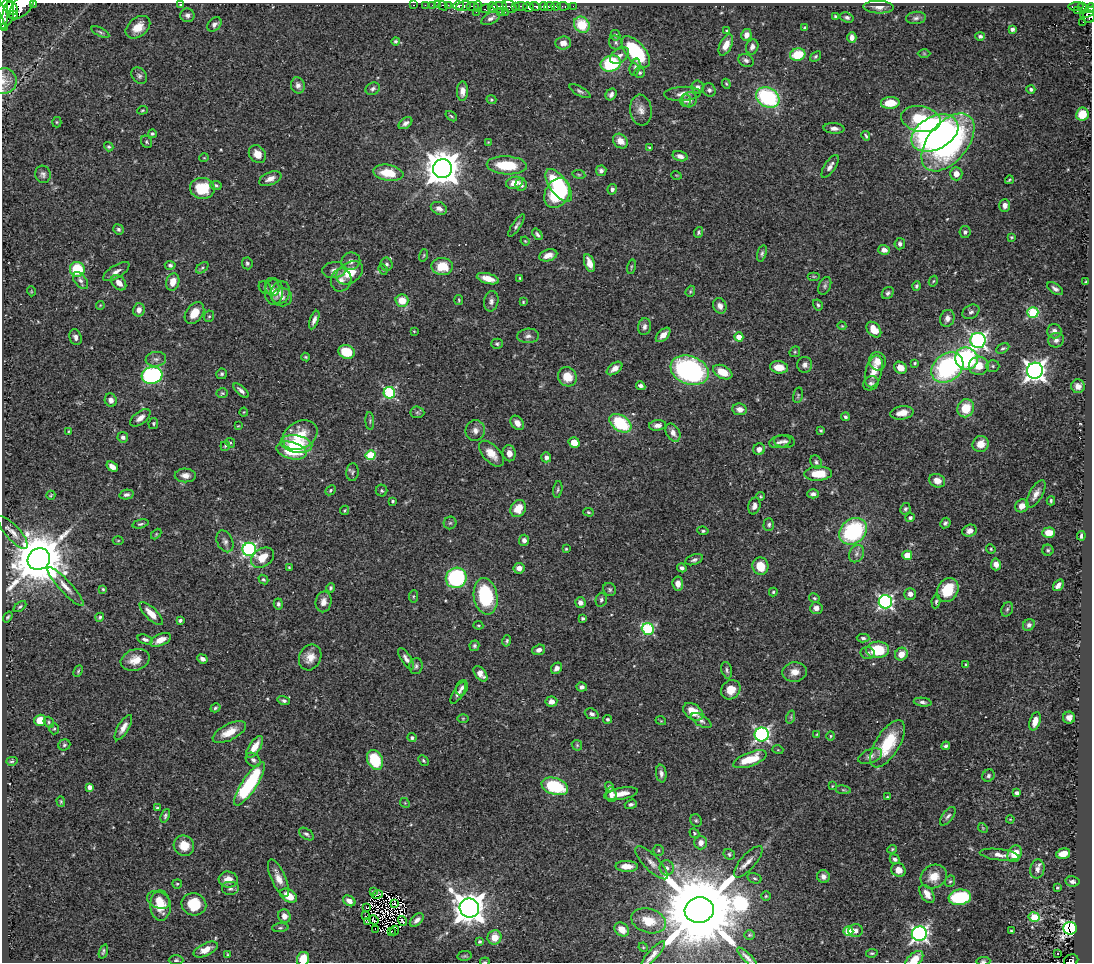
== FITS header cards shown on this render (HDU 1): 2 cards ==
NAXIS1  =                 1090
NAXIS2  =                  960

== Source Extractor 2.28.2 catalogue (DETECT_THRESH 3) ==
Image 1090 x 960 px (HDU 1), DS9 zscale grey, 1 PNG px = 1 image px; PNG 1094 x 964 px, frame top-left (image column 1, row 960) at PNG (2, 3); each listed source drawn as its Kron ellipse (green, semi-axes under 4 px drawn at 4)
Background 0.539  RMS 0.019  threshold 0.0577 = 3 sigma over >= 5 px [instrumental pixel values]
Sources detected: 515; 6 with non-positive FLUX_AUTO (blend fragments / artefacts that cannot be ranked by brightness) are neither listed nor drawn; of the other 509, the 500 brightest by FLUX_AUTO listed and drawn (9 fainter detections omitted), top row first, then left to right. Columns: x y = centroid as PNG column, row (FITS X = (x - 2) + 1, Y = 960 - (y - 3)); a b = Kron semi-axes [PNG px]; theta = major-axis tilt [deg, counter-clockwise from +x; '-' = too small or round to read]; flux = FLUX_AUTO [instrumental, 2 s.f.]
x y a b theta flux
34 4 3 2 - 98
181 5 4 3 - 2.2
414 5 3 2 - 16
425 5 2 2 - 8.5
432 5 2 2 - 7.9
438 5 2 2 - 8.1
448 5 2 2 - 9
22 6 16 8 45 1600
443 6 5 3 - 20
458 6 5 3 - 230
463 6 8 4 14 550
499 6 7 3 1 180
510 6 7 5 -33 280
516 6 3 3 - 71
521 6 7 3 -6 85
535 6 5 3 - 190
543 6 4 3 - 200
549 6 5 3 - 190
556 6 5 3 - 220
563 6 6 3 -10 50
573 6 2 2 - 5.5
1076 6 7 3 3 110
10 7 9 6 -49 1300
472 7 6 4 2 300
478 7 5 2 - 34
528 7 5 4 - 550
879 7 15 6 -2 7.8
1083 7 4 4 - 74
493 8 5 4 - 130
1090 8 5 4 - 210
486 9 5 3 - 89
3 10 19 4 89 2100
1077 11 2 2 - 6
476 12 3 2 - 6.7
500 12 2 2 - 10
505 12 2 2 - 54
1088 12 9 3 31 150
8 14 12 5 81 1300
13 15 4 3 - 200
187 15 7 6 - 4.2
835 16 3 3 - 1.7
847 17 7 5 -19 3.2
1089 17 6 6 - 240
491 18 10 5 29 4.8
916 18 10 6 6 4.4
1083 22 2 2 - 5.6
214 24 8 6 46 4.5
582 25 8 7 - 40
3 27 3 3 - 44
138 27 14 9 38 17
805 28 4 4 - 1.8
1012 29 4 3 - 4.7
727 31 4 3 - 1.6
100 32 10 3 -27 2.5
615 35 5 5 - 2.6
746 35 6 5 - 8.4
980 36 5 4 - 2.6
852 37 5 4 - 6.5
395 41 4 4 - 2.4
563 43 8 6 3 8.5
616 43 7 6 - 3.1
726 45 11 6 64 12
752 47 8 6 71 5.5
636 52 19 9 -49 110
924 53 6 4 -1 1.7
619 55 10 7 40 6.9
798 55 8 6 15 40
815 56 6 4 39 2
746 60 8 6 -24 3.8
611 63 10 8 16 83
635 67 8 5 75 3.3
640 73 5 5 - 2.4
139 76 9 7 -50 3.5
4 81 13 13 - 12
726 84 5 4 - 1.4
298 85 8 7 - 5.6
698 87 6 6 - 5
373 89 7 6 - 3.6
1031 89 4 4 - 3.4
709 90 7 6 - 3.6
462 91 9 5 89 8.3
580 91 12 4 -28 3.4
611 94 6 5 - 4.8
682 94 18 7 3 9.7
768 97 12 9 -31 140
491 100 5 4 - 1.8
686 100 6 5 - 3.3
689 100 8 7 - 6.9
890 103 9 6 3 24
142 110 5 4 - 1.4
641 110 15 11 -83 11
1082 114 6 6 - 29
451 116 6 3 -36 1.7
921 119 20 12 -12 58
57 122 5 5 - 1.5
405 123 7 5 36 5.5
834 128 10 5 -4 5.9
935 133 25 16 28 620
152 134 4 4 - 2.2
866 136 5 3 - 2
620 141 8 6 -44 12
146 142 6 5 - 2.3
488 142 4 4 - 0.98
948 142 34 20 50 260
109 147 5 4 - 2.2
649 147 4 3 - 1.4
257 154 10 7 -50 13
680 156 8 5 -16 6.7
204 158 5 3 - 0.98
507 165 20 9 -3 51
830 166 13 5 57 6.5
442 169 9 9 - 3100
601 171 5 5 - 4.4
388 173 15 8 -9 36
43 174 9 7 -74 4.6
579 174 6 3 -9 1.5
956 174 6 6 - 12
676 175 5 3 - 1
270 179 12 6 23 7.8
1009 180 4 2 - 1.5
515 183 9 6 17 16
521 184 6 5 - 5.2
216 185 5 4 - 2.3
559 185 19 9 -55 130
202 188 12 10 -4 43
612 189 5 4 - 4.4
557 193 16 12 60 62
1005 206 6 5 - 6.8
439 208 8 6 -24 7.2
516 226 13 4 56 3.8
119 229 5 5 - 3
698 232 6 4 69 2
965 232 6 5 - 3.5
537 234 6 4 -53 2.9
1011 237 4 4 - 1.6
525 241 5 3 - 1.1
900 244 5 5 - 4.1
884 250 6 5 - 7
762 253 8 4 74 2.8
424 255 6 4 72 1.6
548 255 9 5 17 11
351 261 9 8 - 6.8
247 263 6 5 - 2.5
589 263 9 5 -72 13
387 264 6 6 - 3.3
170 265 5 4 - 3.1
442 266 10 8 -2 33
631 267 7 2 75 1.4
202 268 7 4 40 2.1
77 269 7 7 - 61
383 269 5 4 - 1.7
334 270 12 8 7 7.2
116 272 15 6 32 7.4
349 273 14 10 32 29
814 276 6 4 0 1.5
520 278 3 3 - 1.4
488 279 11 5 -15 16
341 280 12 10 68 8.9
80 281 10 6 -52 4.5
933 281 5 4 - 1.5
173 282 9 6 74 13
1086 282 4 3 - 1.7
119 283 9 6 -47 10
825 286 9 6 68 3.1
916 286 4 4 - 2.5
265 287 7 5 -51 2.7
272 287 9 7 -70 4.8
1055 289 9 5 -34 4.4
31 291 5 3 - 1.1
690 291 6 4 70 1.7
274 292 13 9 88 11
280 292 11 9 72 9.6
888 293 6 5 - 3.4
282 297 10 9 - 7.6
459 300 5 4 - 1.6
402 301 6 6 - 21
491 301 10 7 79 5.4
523 302 4 4 - 1.6
100 305 4 4 - 1.2
818 305 6 4 -59 2.4
720 306 8 6 -63 6.5
139 310 6 5 - 8.2
971 312 9 6 29 4.3
1033 312 5 5 - 100
194 313 12 8 53 19
209 316 6 5 - 1.9
947 318 8 7 - 6.6
314 320 10 4 69 5.8
842 326 4 3 - 1.1
644 327 8 6 80 4.8
874 330 9 6 -50 19
414 331 3 3 - 1.1
1054 331 7 7 - 6.9
663 335 9 5 44 8.9
528 336 11 7 4 5.9
75 337 8 6 -71 4.9
739 337 4 4 - 13
978 340 7 7 - 370
1056 340 8 7 - 5.6
497 344 6 5 - 2.3
1003 348 7 4 29 2.7
347 352 8 7 - 37
795 352 6 5 - 1.7
306 357 4 3 - 1.5
966 358 11 11 - 180
156 359 10 7 6 5.3
877 361 9 8 - 14
915 363 4 4 - 1.6
805 365 8 7 - 5.7
979 366 10 9 - 21
993 366 6 5 - 2.7
779 367 9 6 -8 20
947 367 17 13 39 180
615 368 9 5 37 9.9
901 368 7 5 -36 16
690 370 20 14 -20 260
874 371 16 8 75 19
1035 371 8 8 - 820
723 372 10 6 -25 23
222 374 5 5 - 2.6
152 375 10 8 15 200
567 377 10 9 - 22
871 383 8 6 32 4
641 386 5 4 - 3.5
1078 386 7 7 - 9.1
241 391 9 4 -43 5
222 393 5 4 - 2
389 393 6 5 - 130
798 395 8 5 77 2
111 400 7 6 - 6.5
966 408 9 8 - 31
740 409 7 6 - 8.5
244 412 4 4 - 1.3
417 412 7 6 - 2.6
902 413 11 6 7 15
845 417 4 4 - 2.5
140 418 12 6 37 8.4
370 421 9 3 -86 1.9
153 423 6 5 - 1.8
517 423 8 5 -50 8.3
620 423 12 7 -34 74
657 425 8 5 7 6.7
238 426 4 3 - 1
475 430 10 9 - 7.4
821 430 3 3 - 1.6
69 431 4 3 - 1.3
673 433 10 6 -62 8.6
300 435 18 13 29 34
123 437 5 5 - 4.6
785 441 10 6 -5 4.4
780 442 11 6 11 5.4
230 443 5 4 - 1.8
574 443 5 5 - 14
296 444 16 8 -10 48
981 444 8 7 - 13
225 446 5 4 - 1.8
759 449 6 6 - 7.3
291 451 15 8 -15 59
509 453 8 6 -79 8.4
491 454 16 8 -47 16
371 455 5 4 - 56
546 457 5 5 - 5
816 462 7 5 -58 3.3
112 467 6 4 -34 9.4
352 472 9 6 85 2.8
818 474 14 7 3 31
185 475 10 7 -2 7.9
937 481 8 6 -22 12
330 490 6 4 42 1.8
382 490 6 5 - 2.2
558 490 8 4 81 2.4
813 494 5 4 - 4.2
1036 494 15 6 59 8.6
51 495 5 2 - 1.3
126 495 7 4 11 3.8
761 496 4 4 - 1.8
393 501 3 3 - 1.8
1051 501 4 3 - 1.9
754 506 8 6 75 5.9
1022 506 7 6 - 8.7
518 509 9 7 54 21
905 509 6 5 - 2.9
344 510 5 4 - 1.3
588 512 5 4 - 1.5
910 518 4 4 - 2.7
450 523 6 6 - 2.6
945 523 6 4 46 3.1
140 524 8 4 13 2.4
769 525 6 5 - 2.8
703 531 5 4 - 2.3
853 531 15 12 40 130
969 531 7 6 - 6.5
13 532 21 7 -48 11
1049 533 6 5 - 17
156 534 6 4 46 1.4
1081 536 5 3 - 4.3
524 540 5 5 - 6
118 541 5 3 - 1.2
225 541 11 8 -65 5.1
249 549 6 6 - 250
566 549 3 3 - 1.3
991 549 5 4 - 1.5
1048 550 5 5 - 2.3
856 554 9 7 57 5.3
907 555 5 4 - 23
262 558 12 9 35 22
39 559 11 10 - 8800
694 560 9 5 20 3.8
996 564 6 5 - 9.1
760 566 9 8 - 25
289 567 4 3 - 1.2
519 568 5 5 - 7.4
682 568 5 4 - 4.3
456 578 10 10 - 150
263 580 5 4 - 2
678 584 7 5 -85 9.3
1058 585 6 4 50 5.6
65 587 26 6 -47 13
330 588 5 4 - 2.2
103 589 4 3 - 1.6
610 589 7 6 - 2.8
948 590 13 10 59 40
773 592 4 4 - 1.6
910 594 6 6 - 7.3
413 596 6 4 83 1.7
486 596 18 12 -80 94
814 598 5 4 - 2.1
601 600 7 5 76 2.8
324 602 10 8 77 8.6
885 602 6 6 - 320
936 602 7 4 81 2.2
580 603 5 5 - 5.9
278 604 5 4 - 2.6
20 607 7 4 37 2.5
816 608 6 6 - 6.7
1007 609 7 5 68 2.6
151 614 15 6 -45 17
8 617 6 4 53 2.1
100 617 5 4 - 2.1
583 618 4 3 - 2.1
180 620 4 3 - 2.9
478 625 5 3 - 1.4
1029 625 6 5 - 3.6
648 629 6 5 - 140
863 638 6 4 -2 2.4
145 639 8 4 -16 4.2
161 640 11 5 25 14
507 641 5 3 - 2.1
474 646 5 5 - 2.4
539 650 6 5 - 5.7
877 650 11 8 2 49
868 653 7 6 - 3.7
901 654 7 6 - 13
310 657 13 11 65 15
202 659 5 4 - 5.2
406 659 12 5 -57 6.1
135 660 15 10 17 17
966 665 4 3 - 2.2
416 666 8 6 79 3.6
556 668 6 5 - 5.5
727 670 8 5 -76 3
78 671 6 3 66 1.6
795 672 12 9 6 12
480 674 9 5 -49 8.8
582 687 5 4 - 3.8
462 688 8 6 68 4.1
731 690 10 9 - 17
458 693 12 5 58 5.9
284 701 6 4 -15 3.2
551 702 6 5 - 7.4
923 702 9 4 -6 3.7
215 708 5 4 - 2
693 712 11 7 -35 23
592 714 7 5 -21 3.8
791 717 7 4 73 2
463 718 6 4 0 1.5
1069 718 6 6 - 6.4
607 719 4 4 - 2.4
40 720 6 5 - 19
661 721 5 3 - 1.1
701 721 11 5 -31 4.6
1035 721 9 5 73 12
49 722 5 5 - 2.2
123 728 14 5 60 9.3
54 729 5 4 - 1.8
229 732 18 8 27 19
762 734 7 7 - 320
817 734 4 3 - 1.2
831 736 4 4 - 1.7
412 738 4 4 - 3.2
888 744 27 11 58 57
64 745 6 5 - 2.5
577 745 6 4 -45 1.8
946 746 4 3 - 3
255 747 12 5 56 18
778 750 5 3 - 1.2
870 756 13 7 23 6.1
750 759 18 7 20 37
253 760 8 6 -41 4.2
375 760 10 7 -64 57
423 760 6 4 -45 1.9
12 761 6 3 14 2.2
661 773 9 5 -81 4.8
989 776 6 5 - 3
249 784 25 7 56 120
555 786 14 8 -17 88
832 786 4 3 - 1
90 787 4 4 - 7.6
609 787 5 4 - 2.7
843 790 8 4 -8 1.9
1017 793 4 4 - 4.8
621 794 17 5 10 15
611 795 7 5 -85 6.9
887 797 3 3 - 1.1
61 801 5 4 - 1.5
405 803 5 4 - 1.4
631 804 6 4 18 3
157 808 4 3 - 1.9
165 816 7 4 66 2.3
948 816 11 5 53 4.1
1010 819 4 3 - 1.1
696 820 6 5 - 2.3
983 828 5 4 - 1.5
694 833 5 4 - 1.9
306 834 8 5 -34 3.3
701 843 6 6 - 9.8
184 846 10 10 - 21
892 849 5 4 - 1.5
659 850 5 5 - 2
729 854 6 5 - 2.5
1015 854 9 6 64 26
1063 854 7 5 15 17
999 855 19 5 -7 9.6
895 859 5 4 - 3.6
748 862 20 7 49 12
651 863 22 7 -46 11
627 866 11 5 -1 16
667 868 7 7 - 5.1
1037 869 9 7 79 8.1
898 870 7 6 - 9.2
823 877 6 6 - 5.9
934 877 14 11 28 21
278 878 20 7 -66 13
754 878 7 5 -17 2.6
228 879 9 8 - 13
950 881 6 5 - 1.9
1072 881 7 5 -10 4.7
177 884 5 4 - 1.6
1057 888 3 3 - 1.8
230 889 9 7 0 4
373 892 3 3 - 1.7
377 894 5 2 - 2.3
927 894 10 6 -58 11
289 896 9 6 -33 25
766 896 5 5 - 1.8
960 897 11 7 9 87
158 900 12 8 -24 13
349 901 7 5 -35 7.3
395 903 3 2 - 1.6
194 904 12 11 - 38
160 906 15 10 -87 25
366 908 3 2 - 1.7
469 908 10 9 - 2300
699 910 15 12 13 28000
284 916 7 6 - 8.7
366 916 3 2 - 1.8
1034 917 5 5 - 57
373 920 5 2 - 1.8
417 920 8 5 42 6.2
367 921 3 2 - 2.7
402 921 5 2 - 1
649 921 18 12 -17 28
280 928 8 4 6 2.6
1070 928 6 6 - 310
375 929 2 2 - 1.4
622 929 8 6 -39 13
1011 930 4 2 - 1.1
391 931 2 2 - 2.3
394 931 5 2 - 1.2
848 931 5 4 - 54
856 931 7 6 - 5.8
919 934 7 7 - 410
749 935 5 4 - 1.7
494 937 7 7 - 19
480 941 4 3 - 2.1
643 947 5 4 - 1.3
206 949 13 6 26 14
103 951 7 3 71 2.4
872 953 6 4 8 1.8
1058 953 3 2 - 2.8
228 954 3 2 - 1.1
652 955 19 5 49 7.8
464 956 7 5 10 2.1
747 957 13 4 -44 4.7
303 959 7 6 - 23
914 959 11 6 42 18
176 960 7 4 0 2.4
1071 960 7 6 - 120
983 961 7 4 3 2.5
485 962 5 2 - 1.1
At the frame edge (FLAGS 8, measured only in part): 12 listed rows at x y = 34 4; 181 5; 22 6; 1090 8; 3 10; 3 27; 4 81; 303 959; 914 959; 1071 960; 983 961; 485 962
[9 fainter detections neither listed nor drawn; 6 non-positive-flux detections neither listed nor drawn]